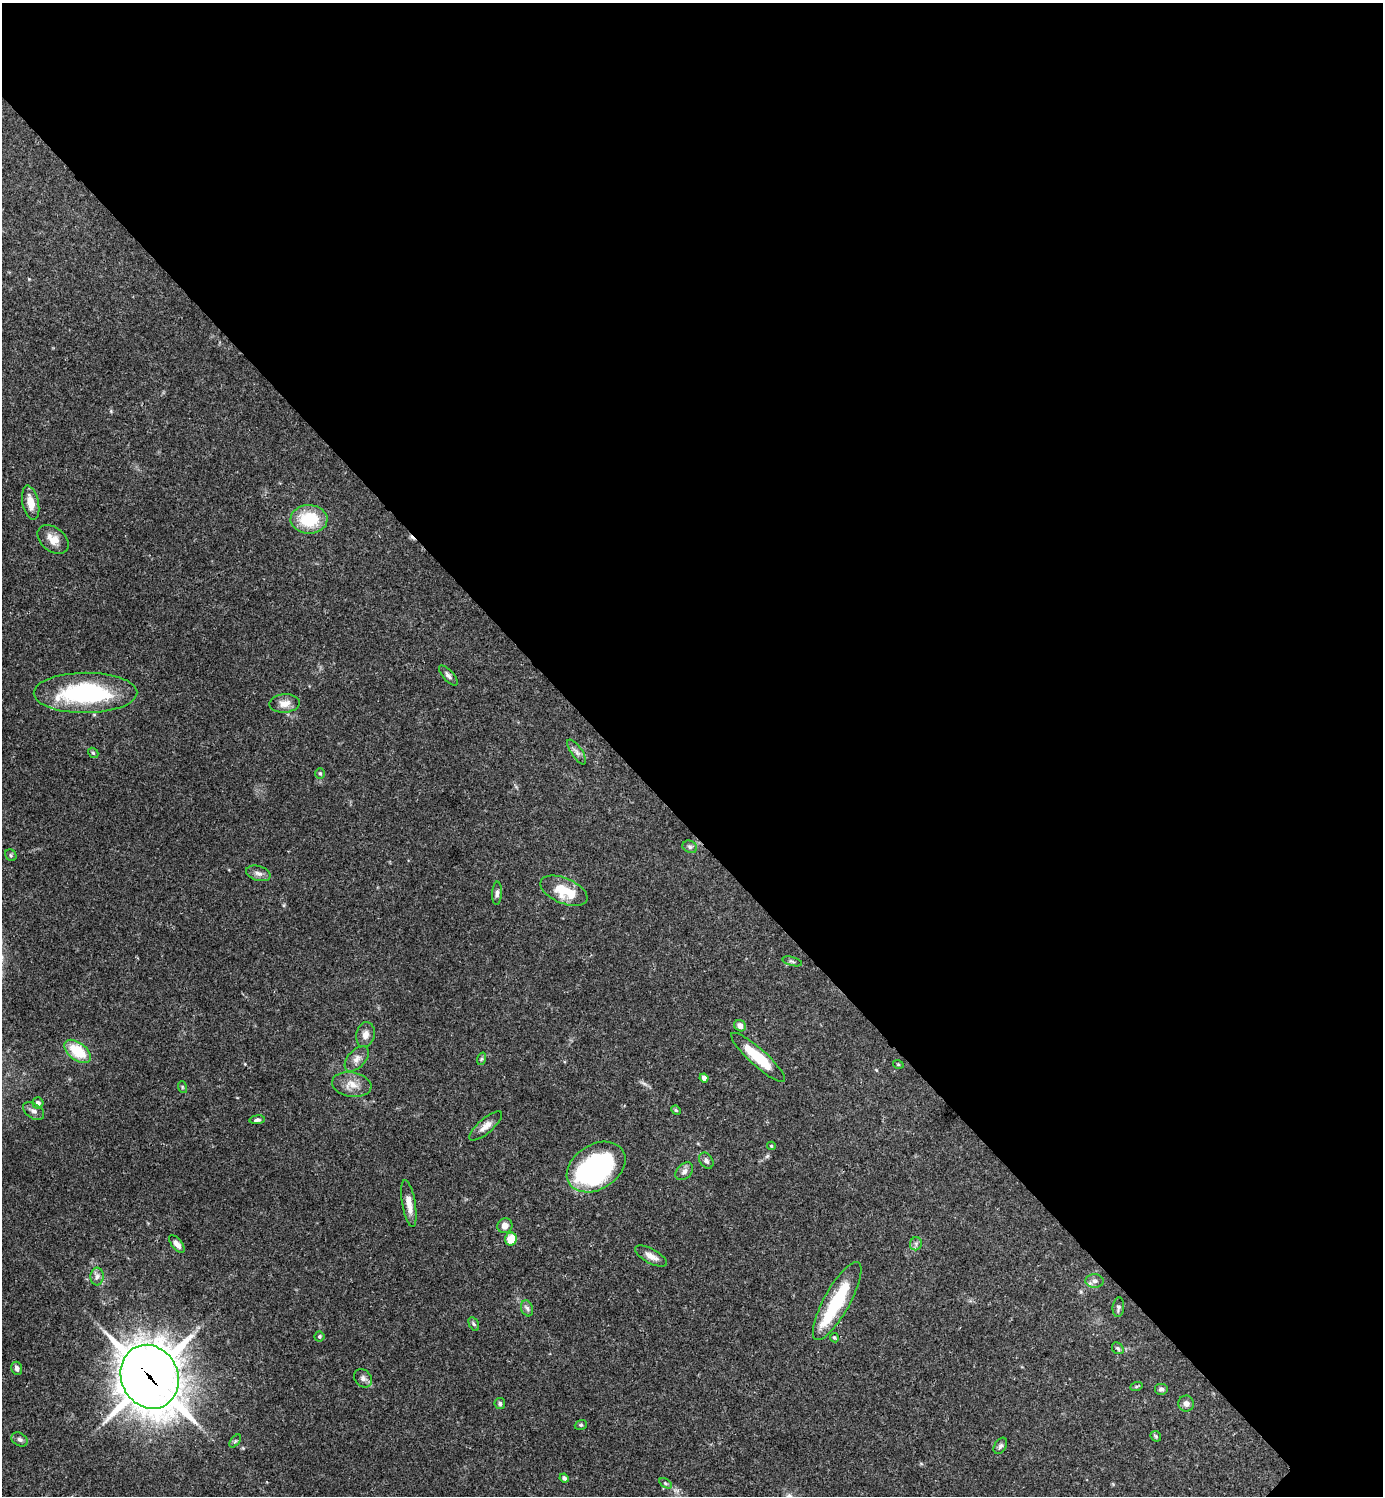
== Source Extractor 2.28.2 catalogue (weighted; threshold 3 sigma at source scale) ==
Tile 3 of 4 x 4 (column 3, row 1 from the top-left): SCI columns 3064-4444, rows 4486-5979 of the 5985 x 5985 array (HDU 1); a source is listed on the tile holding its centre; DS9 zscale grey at full resolution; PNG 1385 x 1498 px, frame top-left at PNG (2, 3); each listed source drawn as its Kron ellipse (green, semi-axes under 4 px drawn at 4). Shown black and unused: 55% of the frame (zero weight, under 3 of 4 exposures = <1% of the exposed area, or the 3 px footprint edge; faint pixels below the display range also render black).
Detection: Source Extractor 2.28.2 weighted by HDU 2 'WHT'; one run over the whole footprint, this tile lists its part. Background 0.153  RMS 0.0046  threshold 0.0206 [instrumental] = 3 sigma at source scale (4.5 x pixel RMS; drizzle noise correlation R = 1.50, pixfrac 1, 0.05/0.05 arcsec/px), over >= 5 px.
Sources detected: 66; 2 inside a brighter object's white glare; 1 cosmic-ray / hot-pixel residue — neither listed nor drawn; the other 63 listed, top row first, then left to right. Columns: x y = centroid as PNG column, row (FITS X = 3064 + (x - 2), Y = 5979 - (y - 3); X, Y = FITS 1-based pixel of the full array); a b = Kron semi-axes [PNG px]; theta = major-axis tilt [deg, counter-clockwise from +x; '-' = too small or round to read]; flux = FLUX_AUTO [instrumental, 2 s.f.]
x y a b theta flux
31 503 17 8 -77 6.1
309 519 18 14 -1 20
53 539 17 12 -39 5.5
448 675 12 5 -48 1.5
85 693 52 20 0 59
285 703 15 9 3 4
577 752 14 5 -55 1.9
93 753 6 4 -42 0.66
320 773 5 4 - 0.67
690 847 7 6 - 1.1
11 855 6 5 - 0.74
258 873 12 7 -16 2.2
564 891 25 12 -23 15
497 893 11 5 87 1.4
792 961 10 3 -15 0.83
740 1026 6 5 - 3.1
365 1035 12 9 76 2.9
78 1051 15 8 -37 16
758 1057 35 8 -42 17
357 1059 15 8 47 3.1
481 1059 6 4 71 0.69
898 1064 5 3 - 0.43
704 1078 4 4 - 2
352 1085 20 12 -9 6
182 1087 6 3 -72 0.53
38 1103 6 5 - 1.5
676 1110 5 4 - 0.61
34 1111 11 7 -33 2
257 1120 7 4 6 1.1
486 1126 21 7 41 3.6
771 1146 4 4 - 0.4
706 1161 9 6 -55 1.5
596 1167 32 22 32 79
684 1171 10 7 45 2
409 1203 24 6 -80 5
505 1226 8 7 - 2.8
511 1239 6 6 - 8
177 1244 10 5 -51 2.3
916 1244 6 6 - 1.1
651 1256 17 7 -28 3.7
97 1276 9 6 86 1.9
1095 1281 9 7 -2 1.9
837 1301 44 13 61 28
1118 1307 10 5 85 1.2
527 1308 8 6 -71 1.3
474 1324 7 4 -60 0.82
319 1336 5 5 - 0.75
834 1338 5 4 - 0.68
1118 1348 6 5 - 0.86
17 1368 6 5 - 1.6
150 1377 33 28 -64 1500
363 1378 10 8 -47 1.8
1136 1387 6 4 20 0.59
1161 1389 7 6 - 1.2
500 1403 5 5 - 0.91
1186 1403 8 8 - 2.3
581 1425 6 4 19 0.65
1156 1436 6 4 -46 0.64
20 1440 8 6 -31 1.4
235 1441 7 4 53 0.71
1000 1446 9 5 58 1.2
564 1478 4 4 - 1.1
665 1483 7 4 -32 0.79
Overlapping masked pixels (flux is a lower limit): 2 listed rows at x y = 837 1301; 150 1377